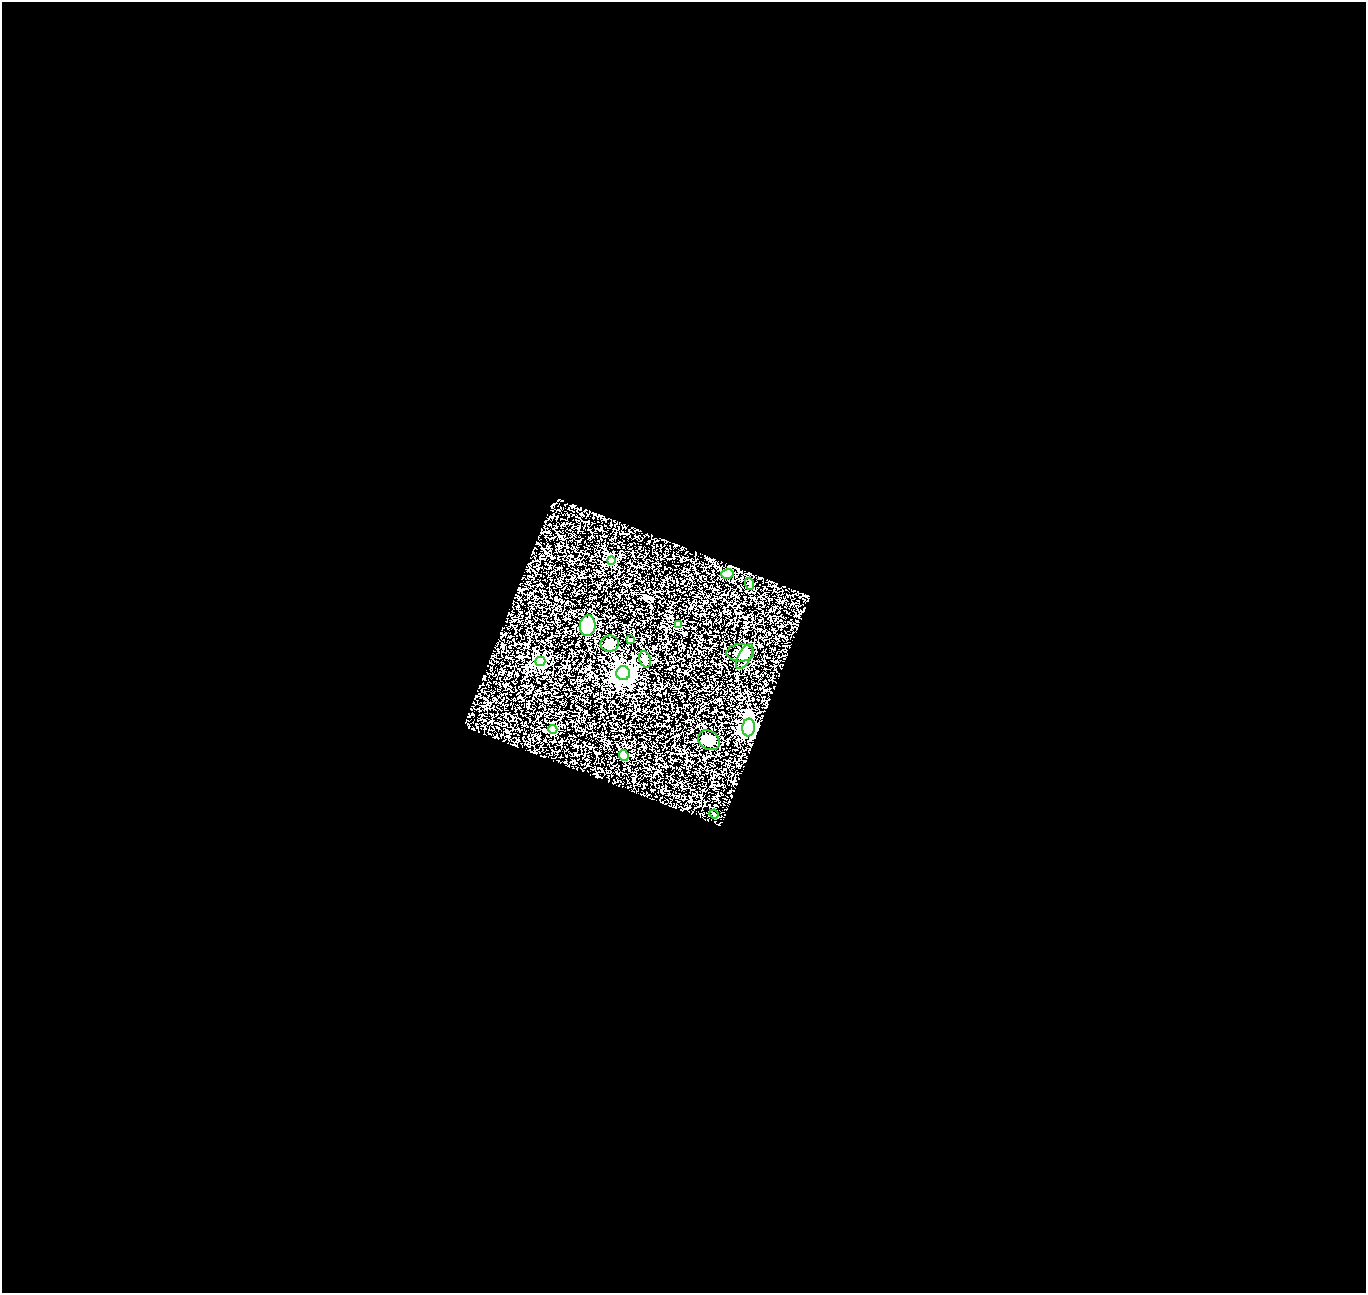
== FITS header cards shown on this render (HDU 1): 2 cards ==
NAXIS1  =                 1364
NAXIS2  =                 1291

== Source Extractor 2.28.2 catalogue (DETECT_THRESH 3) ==
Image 1364 x 1291 px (HDU 1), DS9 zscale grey, 1 PNG px = 1 image px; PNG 1368 x 1295 px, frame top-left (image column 1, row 1291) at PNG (2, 2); each listed source drawn as its Kron ellipse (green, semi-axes under 4 px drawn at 4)
Background 1.31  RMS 0.16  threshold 0.486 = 3 sigma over >= 5 px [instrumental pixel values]
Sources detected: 17; all 17 listed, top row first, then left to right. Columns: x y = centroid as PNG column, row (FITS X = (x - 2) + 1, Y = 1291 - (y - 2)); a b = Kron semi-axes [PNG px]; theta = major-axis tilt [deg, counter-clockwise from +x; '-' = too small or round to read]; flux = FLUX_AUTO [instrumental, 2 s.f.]
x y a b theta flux
611 560 4 4 - 310
727 574 6 5 - 92
750 584 6 4 -72 16
679 624 4 4 - 120
588 626 10 8 82 330
630 640 4 3 - 21
610 644 9 8 - 48
740 653 14 9 0 95
744 657 14 6 63 52
645 659 8 5 -72 35
540 661 5 4 - 670
623 673 7 7 - 5700
749 727 9 6 85 1900
553 729 4 4 - 340
709 740 11 9 -32 140
624 755 5 4 - 74
714 814 5 3 - 9.1